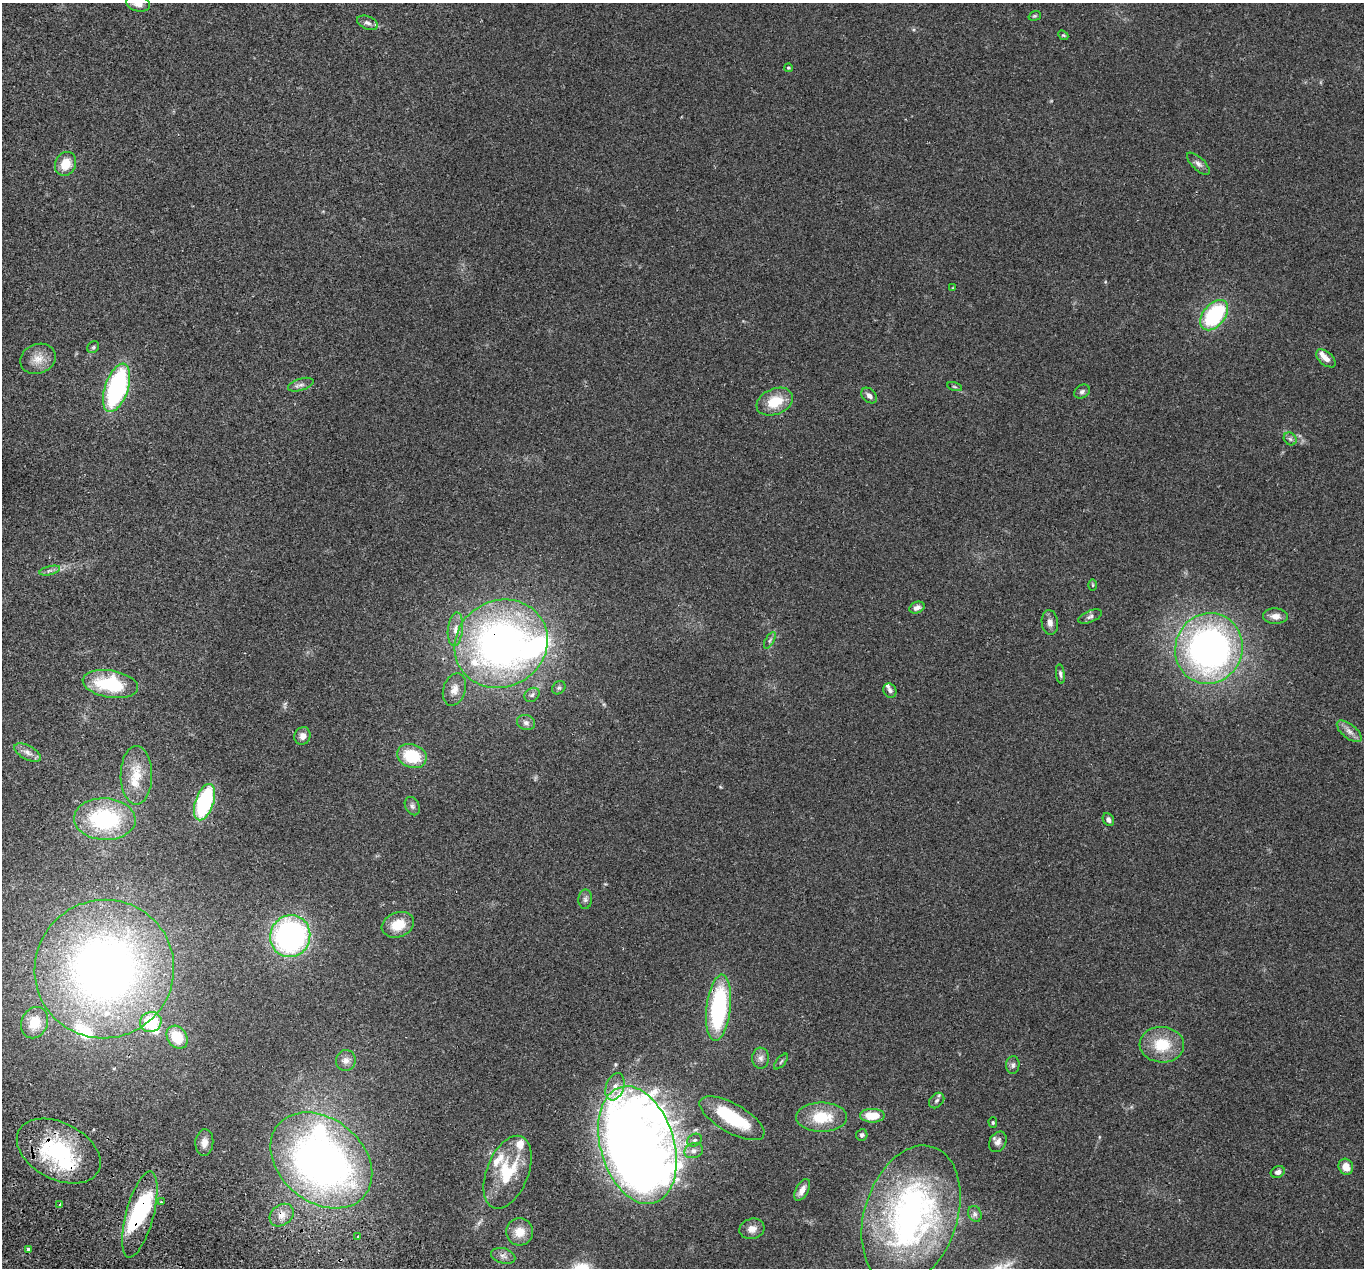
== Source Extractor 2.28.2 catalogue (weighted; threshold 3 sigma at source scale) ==
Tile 7 of 4 x 4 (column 3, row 2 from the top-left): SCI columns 2749-4110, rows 2722-3987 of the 5499 x 5574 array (HDU 1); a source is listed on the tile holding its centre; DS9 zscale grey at full resolution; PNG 1366 x 1270 px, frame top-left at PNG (2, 3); each listed source drawn as its Kron ellipse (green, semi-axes under 4 px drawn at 4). Shown black and unused: <1% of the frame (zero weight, under 2 of 3 exposures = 3% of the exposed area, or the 3 px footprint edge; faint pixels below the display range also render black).
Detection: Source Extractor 2.28.2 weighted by HDU 2 'WHT'; one run over the whole footprint, this tile lists its part. Background 0.0941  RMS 0.0088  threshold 0.0396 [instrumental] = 3 sigma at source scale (4.5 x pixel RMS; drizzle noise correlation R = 1.50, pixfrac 1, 0.05/0.05 arcsec/px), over >= 5 px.
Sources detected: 101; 5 inside a brighter object's white glare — neither listed nor drawn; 9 inside a brighter listed object's ellipse — not listed separately; the other 87 listed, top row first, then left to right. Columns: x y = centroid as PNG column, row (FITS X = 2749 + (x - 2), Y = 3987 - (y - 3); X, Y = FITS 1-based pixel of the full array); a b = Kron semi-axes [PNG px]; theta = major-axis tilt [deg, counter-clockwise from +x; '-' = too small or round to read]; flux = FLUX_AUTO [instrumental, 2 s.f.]
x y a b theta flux
138 3 12 7 -15 6.3
1035 16 6 4 19 1.2
367 23 11 6 -23 3.7
1063 35 5 4 - 0.99
788 68 4 3 - 1
66 164 12 10 64 16
1198 164 14 6 -44 4
953 288 4 4 - 0.71
1214 315 17 11 50 74
93 347 6 5 - 1.5
1326 358 11 6 -39 5.1
38 359 18 14 21 11
301 385 13 6 18 3.2
954 387 8 3 -19 1.2
117 388 25 11 71 140
1082 392 8 6 32 2.2
869 396 9 6 -47 3.6
775 402 19 13 22 21
1290 439 7 5 -45 1.9
50 571 11 4 14 2.4
1093 585 6 4 -90 1
917 608 8 5 21 4.3
1275 616 12 7 -2 6
1090 617 12 5 21 2.7
1050 623 12 8 -82 4.8
455 629 17 7 84 6.8
770 640 9 4 60 1.8
501 644 47 43 29 380
1209 648 35 33 66 340
1060 674 10 4 -82 2
110 684 28 13 -9 56
559 688 7 6 - 1.9
454 689 16 11 73 7.7
890 691 7 6 - 2.3
532 695 8 6 38 2.4
526 722 9 7 -17 3.2
1349 731 15 7 -39 5
302 736 9 8 - 5
28 753 15 7 -27 5
412 756 15 11 -19 34
136 775 29 15 90 23
205 802 19 9 71 84
412 806 10 7 -62 2.8
105 819 31 21 -3 83
1108 820 7 5 -57 3.1
585 899 9 7 89 2.6
398 925 16 12 20 18
290 936 21 20 - 220
104 969 70 69 - 630
718 1008 33 12 83 110
151 1022 11 10 - 37
35 1023 16 13 67 20
177 1037 12 9 -54 23
1162 1045 22 18 -3 28
761 1058 10 8 89 4.1
346 1060 10 9 - 5.1
781 1061 9 3 50 1.1
1013 1065 9 6 85 2.6
615 1087 14 9 71 7.1
937 1101 9 6 45 2.6
872 1116 12 7 0 18
822 1117 25 14 0 28
732 1118 36 14 -30 46
993 1123 5 4 - 1.2
862 1135 6 5 - 2
695 1140 7 6 - 2.1
998 1142 11 8 61 4.7
204 1143 13 9 85 6.2
637 1145 60 37 -74 1500
59 1151 45 28 -27 87
694 1151 9 7 19 3.9
321 1160 56 41 -39 450
1346 1167 8 7 - 8.4
508 1172 38 21 68 44
1278 1172 7 5 26 3.5
802 1190 12 6 62 6.4
161 1202 3 2 - 1.6
60 1204 4 2 - 0.76
140 1214 44 14 75 65
975 1214 8 6 -64 2.5
282 1215 13 10 39 7.7
911 1215 72 46 72 280
752 1229 12 10 15 6.3
520 1232 13 13 - 12
358 1236 3 2 - 1.6
28 1249 3 3 - 3.9
503 1256 12 7 -16 3.9
Overlapping masked pixels (flux is a lower limit): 5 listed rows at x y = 501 644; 718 1008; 59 1151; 140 1214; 282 1215
Isophote crosses this tile's border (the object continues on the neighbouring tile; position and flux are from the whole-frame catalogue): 1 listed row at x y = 138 3